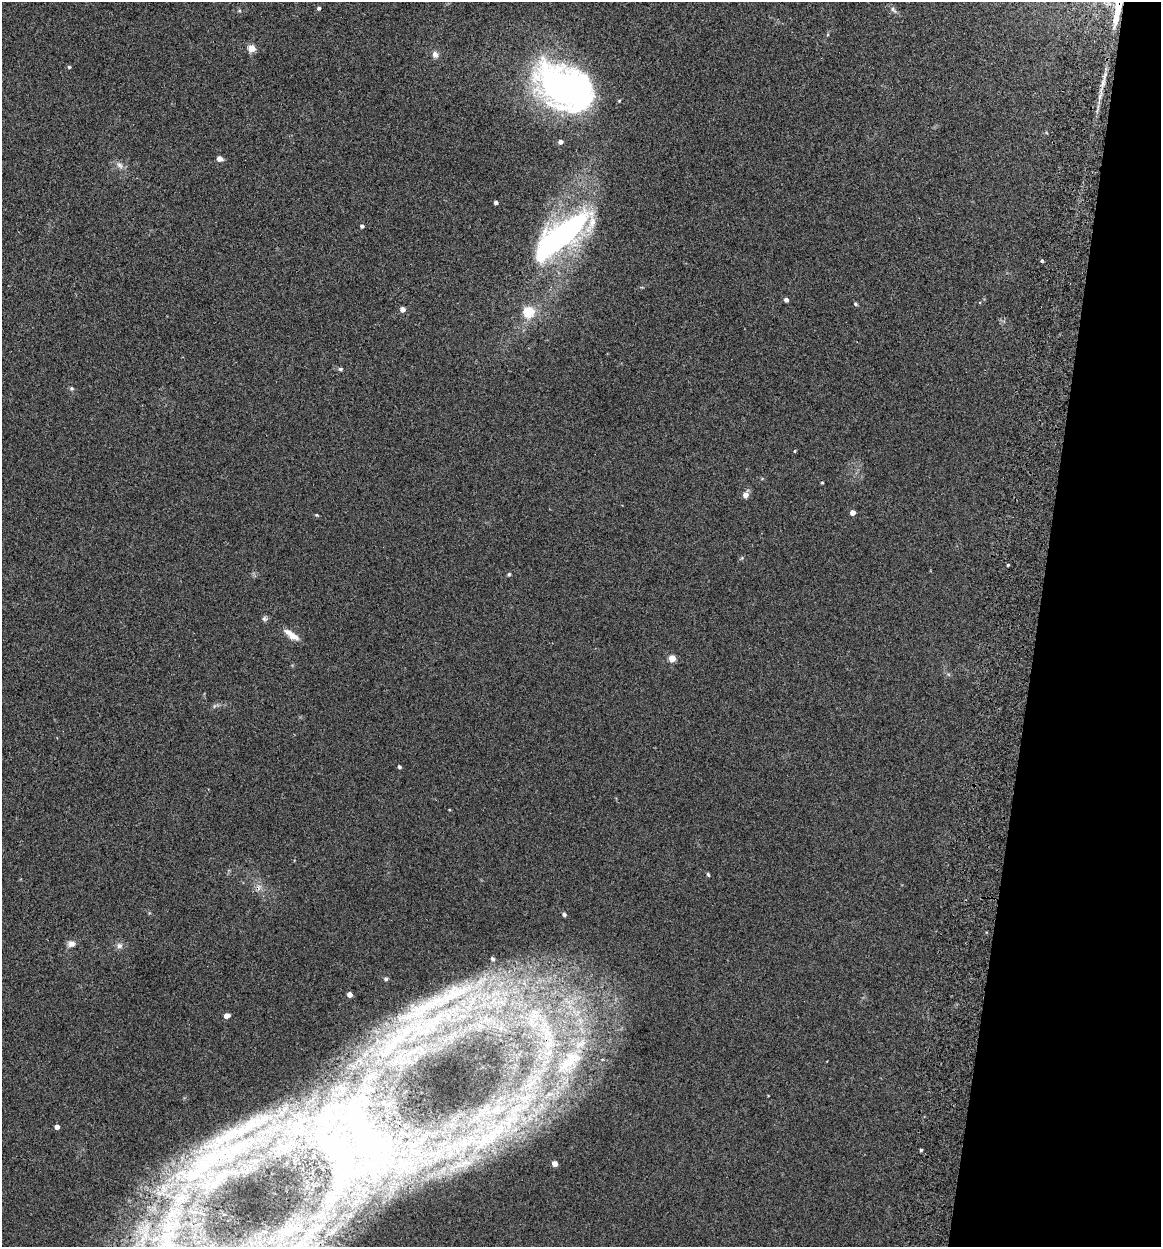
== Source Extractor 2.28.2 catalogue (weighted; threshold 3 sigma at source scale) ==
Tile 8 of 4 x 4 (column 4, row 2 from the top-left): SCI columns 3656-4814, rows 2504-3748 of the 5112 x 5007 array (HDU 1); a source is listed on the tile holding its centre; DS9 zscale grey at full resolution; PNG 1163 x 1249 px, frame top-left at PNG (2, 2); no overlay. Shown black and unused: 11% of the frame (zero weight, under 2 of 3 exposures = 3% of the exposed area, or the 3 px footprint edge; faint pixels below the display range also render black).
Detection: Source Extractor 2.28.2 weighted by HDU 2 'WHT'; one run over the whole footprint, this tile lists its part. Background 0.0477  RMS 0.0086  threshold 0.0386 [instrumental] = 3 sigma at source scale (4.5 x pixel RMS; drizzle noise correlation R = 1.50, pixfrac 1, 0.05/0.05 arcsec/px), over >= 5 px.
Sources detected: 86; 4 inside a brighter object's white glare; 1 cosmic-ray / hot-pixel residue — not listed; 23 inside a brighter listed object's ellipse — not listed separately; the other 58 listed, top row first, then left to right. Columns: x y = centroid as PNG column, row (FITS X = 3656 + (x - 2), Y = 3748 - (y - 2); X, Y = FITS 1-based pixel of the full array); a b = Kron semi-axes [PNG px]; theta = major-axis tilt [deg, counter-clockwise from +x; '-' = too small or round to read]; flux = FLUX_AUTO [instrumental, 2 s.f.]
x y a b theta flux
319 8 4 4 - 2.2
893 10 12 5 -52 2.4
239 11 6 3 18 0.92
252 48 5 5 - 26
435 54 9 7 -75 4
69 67 4 4 - 1.2
1103 81 34 5 76 8.9
564 88 57 43 -26 260
619 101 4 4 - 0.88
560 142 4 4 - 4
219 158 6 5 - 4.5
120 165 12 7 -39 4.4
496 202 4 4 - 3
362 226 4 4 - 2.1
564 234 63 26 35 200
1042 261 4 3 - 1.5
786 300 4 4 - 4.5
856 304 4 4 - 1.5
402 309 4 4 - 7
529 312 5 5 - 56
340 369 6 4 0 1.6
72 388 6 6 - 1.4
795 451 4 3 - 0.83
822 482 3 3 - 1
746 495 5 4 - 7.9
852 512 4 4 - 7.9
317 515 5 4 - 0.87
742 558 5 4 - 1
1008 565 3 2 - 1
509 574 5 4 - 1.1
264 619 7 7 - 2.1
291 635 20 7 -36 8.9
672 658 4 4 - 22
214 706 6 4 71 1.3
399 767 4 3 - 1.7
449 810 4 2 - 0.65
708 875 6 4 -63 1.1
564 914 5 5 - 1.7
71 944 10 8 -6 4.6
119 946 8 8 - 3.4
386 979 5 5 - 1.6
350 994 4 4 - 8
451 995 92 21 25 110
493 1001 18 11 49 18
576 1012 28 12 -43 26
227 1016 5 4 - 6.7
485 1019 11 10 - 8.2
546 1030 56 27 -73 110
395 1041 49 17 39 64
57 1127 4 4 - 5.7
296 1129 52 19 -34 59
489 1137 212 32 43 300
369 1140 91 45 -56 230
921 1150 3 3 - 1.4
205 1164 120 31 38 170
555 1164 4 4 - 11
338 1190 11 6 42 4.5
167 1240 46 31 79 110
Overlapping masked pixels (flux is a lower limit): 2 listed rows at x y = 546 1030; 489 1137
Isophote crosses this tile's border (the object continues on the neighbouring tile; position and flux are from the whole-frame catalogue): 1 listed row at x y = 167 1240